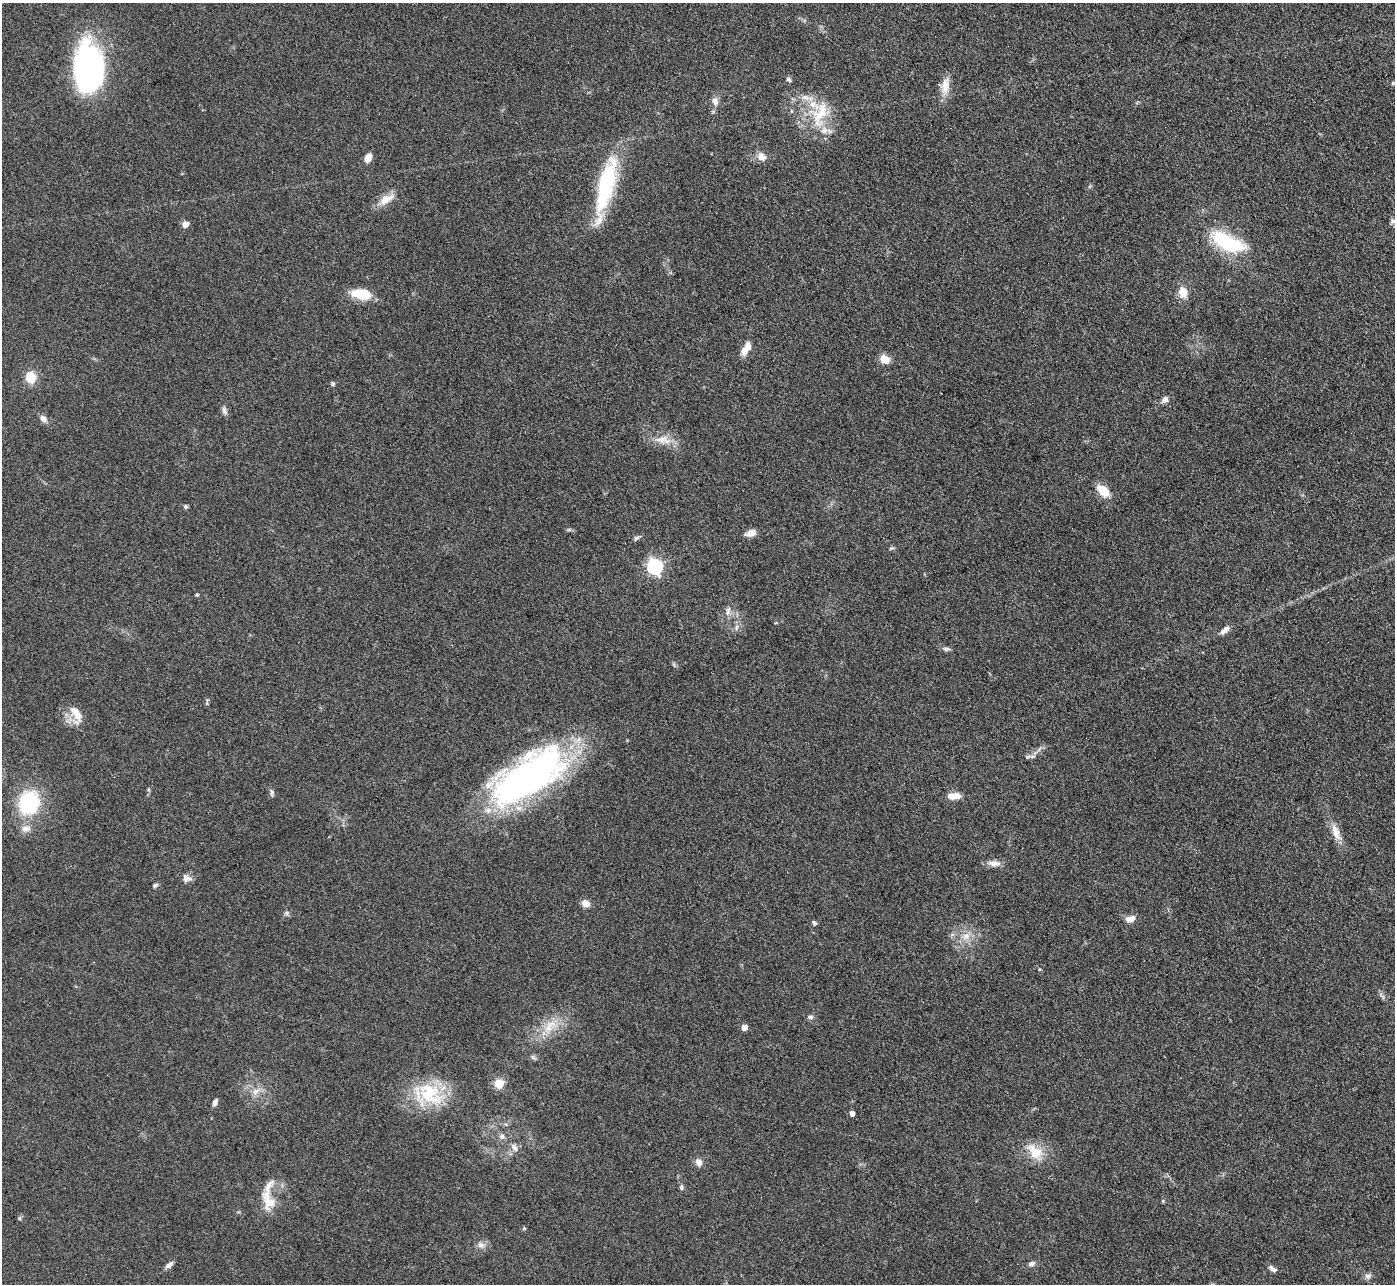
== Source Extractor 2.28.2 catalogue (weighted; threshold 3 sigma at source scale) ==
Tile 10 of 4 x 4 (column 2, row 3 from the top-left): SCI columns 1395-2787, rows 1434-2715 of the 5575 x 5562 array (HDU 1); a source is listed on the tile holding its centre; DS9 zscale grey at full resolution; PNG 1397 x 1286 px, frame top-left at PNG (2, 3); no overlay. Shown black and unused: <1% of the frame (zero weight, under 3 of 4 exposures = <1% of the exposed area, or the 3 px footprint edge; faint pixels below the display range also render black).
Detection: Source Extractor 2.28.2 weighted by HDU 2 'WHT'; one run over the whole footprint, this tile lists its part. Background 0.134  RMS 0.0072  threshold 0.0325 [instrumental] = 3 sigma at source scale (4.5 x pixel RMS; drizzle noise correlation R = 1.50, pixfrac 1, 0.05/0.05 arcsec/px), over >= 5 px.
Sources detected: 80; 5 inside a brighter listed object's ellipse — not listed separately; the other 75 listed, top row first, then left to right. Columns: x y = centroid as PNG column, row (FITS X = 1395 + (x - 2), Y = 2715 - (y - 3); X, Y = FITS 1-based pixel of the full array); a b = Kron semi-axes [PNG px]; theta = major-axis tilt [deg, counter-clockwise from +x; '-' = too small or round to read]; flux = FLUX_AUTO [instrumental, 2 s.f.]
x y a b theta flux
88 67 49 28 -88 160
789 79 7 5 -42 1.5
1393 83 5 4 - 0.83
945 86 23 11 85 9.7
805 97 13 7 -19 5.3
715 101 11 8 -67 3.8
820 114 41 19 74 30
761 157 12 9 -42 5.1
368 158 11 7 60 4.8
606 186 72 16 76 69
386 199 23 11 31 9.6
1393 221 8 6 46 1.9
185 224 5 4 - 8.5
1228 242 40 16 -26 53
1183 292 12 9 -84 9.6
361 294 22 12 -9 17
747 348 17 10 82 6.6
884 359 11 8 -33 8.6
31 377 10 9 - 15
333 383 5 5 - 1.2
1165 400 9 7 44 3.2
224 411 12 6 -71 2.5
43 418 10 7 -53 3.5
662 439 22 12 4 10
1103 491 15 9 -45 14
185 507 6 5 - 1.2
569 530 6 4 19 1.1
751 533 10 7 20 6.6
636 538 7 5 16 1.8
891 548 8 4 22 1.1
655 566 7 6 - 160
197 594 4 4 - 0.88
728 611 12 6 87 3.2
736 627 8 4 81 1.8
1225 630 13 6 43 4.2
946 649 11 5 -1 1.9
76 714 26 11 -67 11
1032 756 7 4 0 1.7
528 776 79 33 33 300
272 792 9 5 -82 1.8
954 796 17 7 4 7
29 803 24 20 73 57
26 829 13 8 3 4.7
1336 832 24 9 -72 8.7
994 863 16 8 -5 5.1
187 878 14 9 -20 4.2
155 885 7 5 28 1.6
586 903 8 7 - 6.1
286 913 7 4 -90 1.3
1130 919 13 8 14 5
814 923 6 4 -39 1.7
966 936 12 9 31 6.6
1039 969 4 4 - 0.77
810 1017 7 6 - 2.1
549 1026 25 12 53 15
744 1027 5 5 - 6.5
533 1057 7 6 - 1.5
499 1084 5 5 - 36
256 1091 13 7 32 4.7
430 1093 38 26 -44 41
215 1102 9 5 64 2.5
852 1113 4 4 - 4.6
502 1136 7 6 - 2.1
514 1148 12 7 -56 3.6
1035 1151 26 15 -46 16
699 1162 10 8 -63 4.1
681 1187 7 5 -65 1.7
270 1202 19 18 - 13
19 1218 5 5 - 1.1
524 1228 5 4 - 0.94
481 1245 11 8 -40 3.7
1031 1264 9 6 12 2.5
169 1265 11 6 39 3
1273 1269 11 5 -30 2.8
1368 1276 10 6 -2 2.4